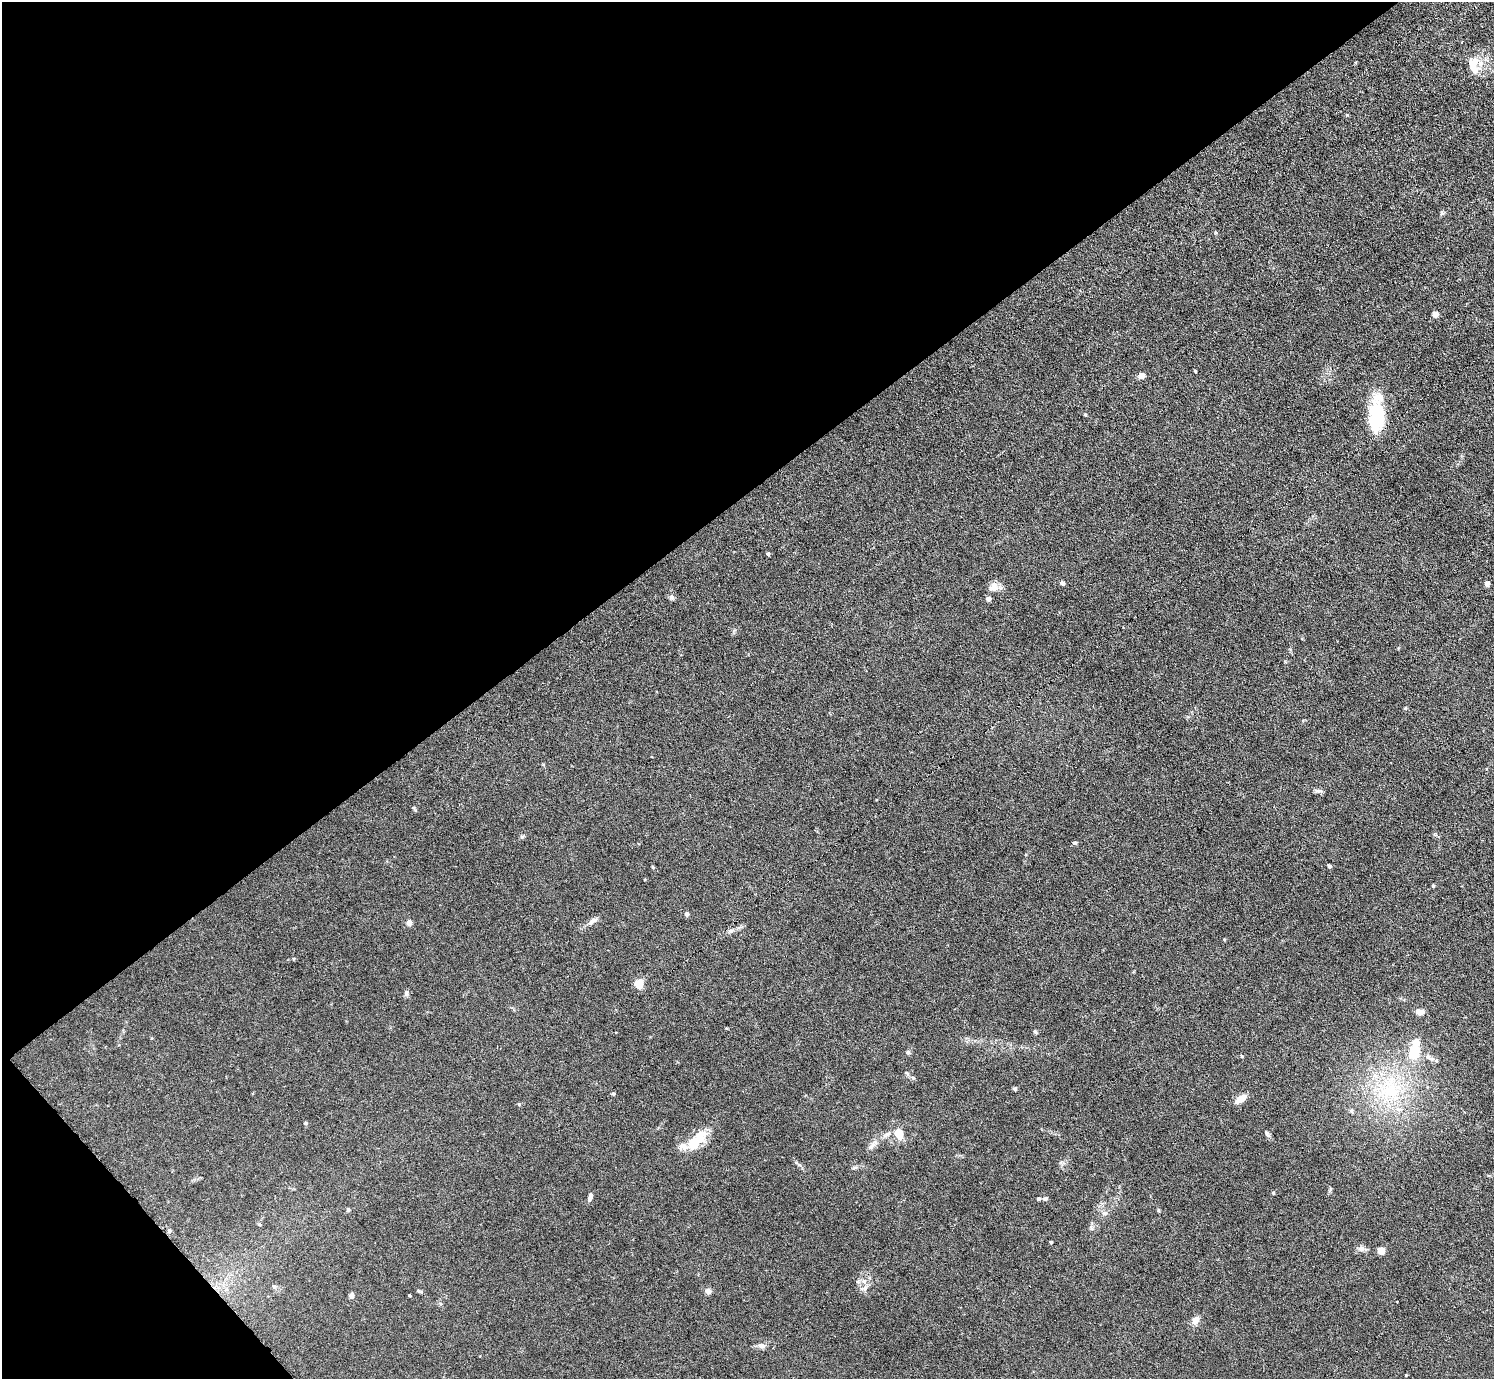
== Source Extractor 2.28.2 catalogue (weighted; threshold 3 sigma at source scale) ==
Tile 5 of 4 x 4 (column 1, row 2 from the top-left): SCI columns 104-1595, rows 2912-4288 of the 6126 x 6131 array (HDU 1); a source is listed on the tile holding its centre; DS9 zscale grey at full resolution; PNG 1496 x 1381 px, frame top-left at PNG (2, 2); no overlay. Shown black and unused: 38% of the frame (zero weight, under 3 of 6 exposures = <1% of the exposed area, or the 3 px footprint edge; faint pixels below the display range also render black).
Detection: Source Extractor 2.28.2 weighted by HDU 2 'WHT'; one run over the whole footprint, this tile lists its part. Background 0.0396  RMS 0.004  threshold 0.0164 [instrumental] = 3 sigma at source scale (4.09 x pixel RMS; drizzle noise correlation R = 1.36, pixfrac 0.8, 0.05/0.05 arcsec/px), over >= 5 px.
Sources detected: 68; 1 inside a brighter object's white glare — not listed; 5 inside a brighter listed object's ellipse — not listed separately; the other 62 listed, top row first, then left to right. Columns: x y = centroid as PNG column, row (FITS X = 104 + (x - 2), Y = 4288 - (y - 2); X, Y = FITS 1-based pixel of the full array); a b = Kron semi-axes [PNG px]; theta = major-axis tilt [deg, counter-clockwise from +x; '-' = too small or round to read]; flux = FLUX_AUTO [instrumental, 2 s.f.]
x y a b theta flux
1473 63 16 13 31 4
1435 314 5 5 - 2.3
1195 371 3 3 - 0.39
1141 376 6 6 - 1.9
1085 414 4 3 - 0.49
1377 417 36 17 86 21
768 554 4 3 - 0.68
1062 583 5 4 - 0.89
1487 584 4 4 - 2.1
993 587 13 11 51 3
672 597 7 6 - 0.95
1405 708 4 3 - 0.47
1319 791 10 5 0 0.96
1075 843 5 4 - 0.73
1329 866 5 4 - 0.62
1433 886 4 3 - 0.47
686 914 5 4 - 1
592 921 14 6 36 1.7
409 923 4 4 - 3.2
639 983 5 5 - 15
406 993 8 5 82 0.88
1419 1012 11 7 -14 2
1035 1032 6 4 -66 0.5
908 1052 5 5 - 0.63
1414 1052 11 7 -90 15
1242 1056 4 4 - 0.38
1432 1059 9 7 -2 1.4
907 1073 7 4 -45 0.59
1015 1089 5 5 - 0.54
1390 1091 25 19 16 18
613 1094 4 4 - 0.5
1241 1099 16 7 36 3
519 1104 4 4 - 0.4
1398 1109 6 6 - 1
1351 1111 6 5 - 0.61
305 1123 5 4 - 0.51
1267 1133 9 5 -59 0.83
887 1134 9 5 21 1.3
898 1134 12 9 -74 4.9
695 1142 30 15 38 9.1
871 1146 14 5 49 1.6
854 1168 8 3 19 0.63
1273 1193 4 4 - 0.4
590 1197 10 5 75 1.4
1039 1199 5 4 - 0.59
1045 1199 6 5 - 0.71
348 1210 6 4 1 0.43
1158 1210 6 3 -72 0.39
1105 1213 7 6 - 1
260 1224 5 3 - 0.45
169 1231 6 5 - 0.7
1051 1242 3 3 - 0.43
1361 1249 8 8 - 1.4
1381 1251 5 5 - 5.6
857 1281 5 4 - 0.61
864 1281 7 6 - 1.6
708 1291 6 6 - 1.5
409 1295 3 2 - 0.35
352 1296 6 5 - 1.2
1196 1320 8 6 54 3.2
761 1346 10 6 -16 1.5
1406 1375 3 3 - 0.27